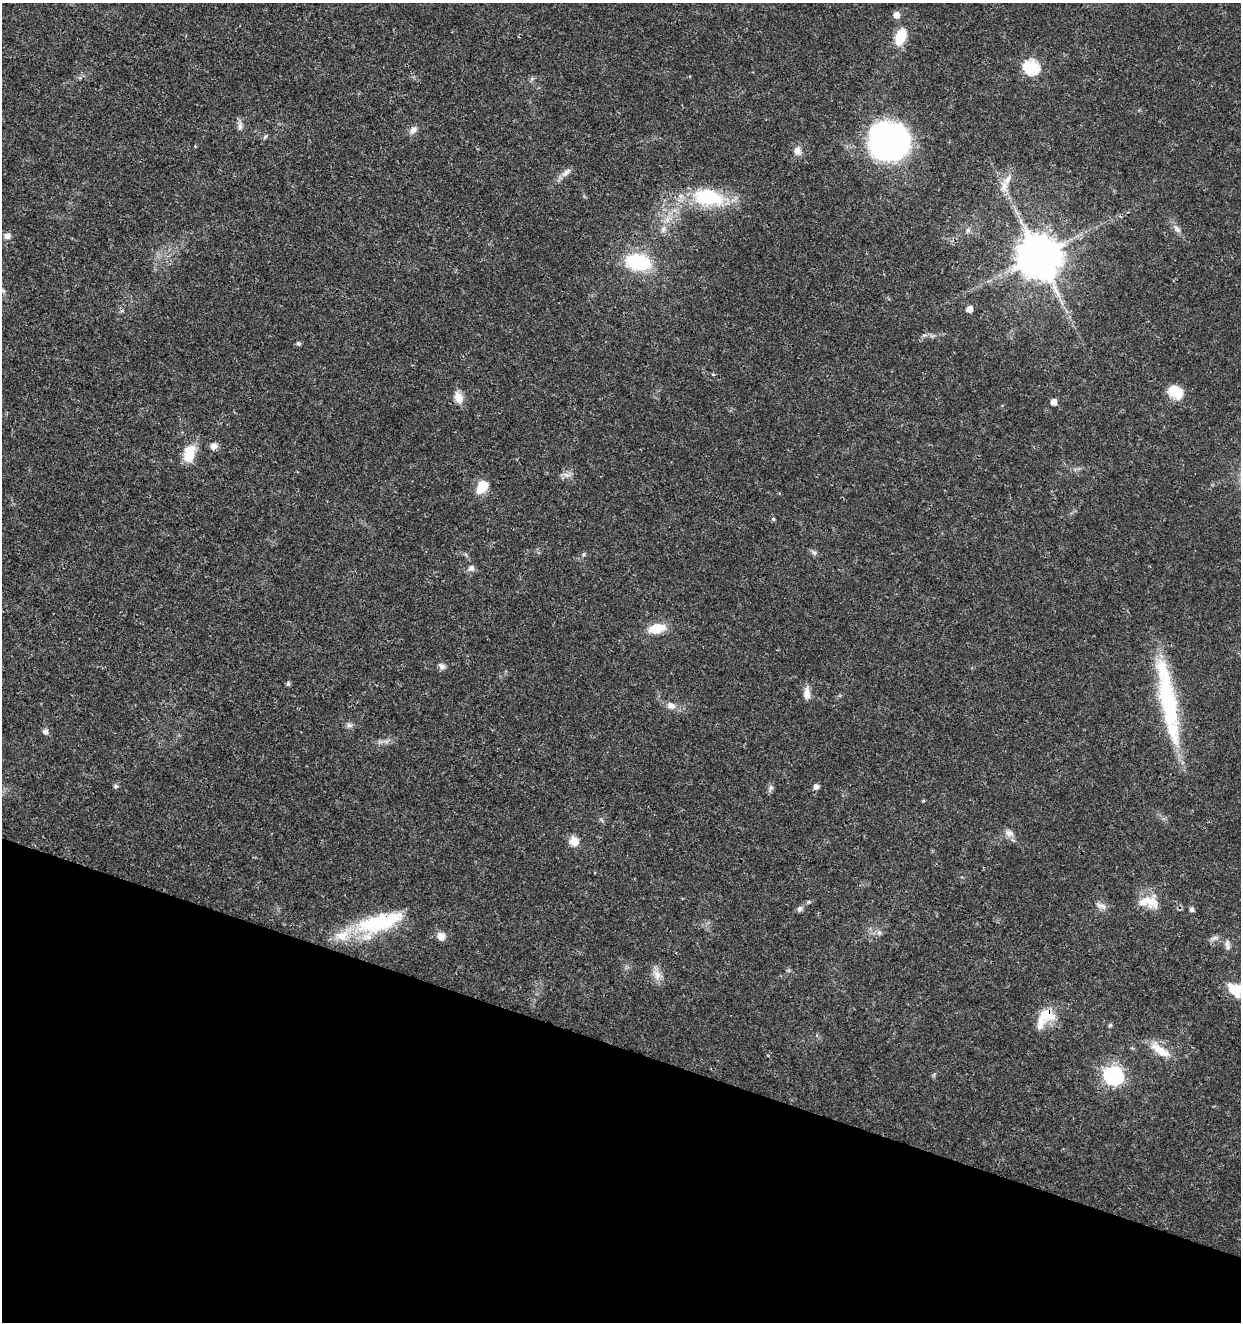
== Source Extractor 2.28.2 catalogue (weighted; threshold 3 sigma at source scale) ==
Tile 15 of 4 x 4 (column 3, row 4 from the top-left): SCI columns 2763-4001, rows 6-1325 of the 5462 x 5297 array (HDU 1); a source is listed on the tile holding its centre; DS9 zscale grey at full resolution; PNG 1243 x 1324 px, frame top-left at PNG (2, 3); no overlay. Shown black and unused: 21% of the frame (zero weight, under 3 of 4 exposures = <1% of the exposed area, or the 3 px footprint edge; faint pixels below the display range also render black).
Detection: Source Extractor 2.28.2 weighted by HDU 2 'WHT'; one run over the whole footprint, this tile lists its part. Background 0.0178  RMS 0.0021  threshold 0.00932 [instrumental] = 3 sigma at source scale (4.5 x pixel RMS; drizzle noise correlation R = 1.50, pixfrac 1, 0.0396/0.0396 arcsec/px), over >= 5 px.
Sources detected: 71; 7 inside a brighter listed object's ellipse — not listed separately; the other 64 listed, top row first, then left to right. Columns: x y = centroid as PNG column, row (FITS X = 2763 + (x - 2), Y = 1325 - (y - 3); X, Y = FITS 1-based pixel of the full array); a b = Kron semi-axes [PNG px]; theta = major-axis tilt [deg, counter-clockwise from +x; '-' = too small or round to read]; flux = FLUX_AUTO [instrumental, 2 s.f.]
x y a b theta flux
896 15 6 6 - 1.7
900 36 20 11 72 5.6
1031 67 7 7 - 36
240 127 10 8 80 0.91
413 130 10 8 40 1.1
265 137 6 5 - 0.36
890 142 30 28 -24 80
797 151 10 9 - 1.4
566 172 16 7 43 1.2
1004 187 18 9 -86 2.2
708 197 37 20 -9 14
667 219 7 4 -72 0.62
663 229 10 6 70 0.9
1177 229 13 7 -49 1.1
968 230 7 6 - 0.61
7 236 7 6 - 1.1
1038 256 12 11 - 860
638 262 20 12 -9 17
2 290 14 5 -31 0.79
969 309 5 5 - 1.5
924 335 7 4 18 0.39
299 343 5 5 - 0.49
713 374 4 4 - 0.26
1175 392 14 11 -37 5.7
458 397 16 11 -62 2
1053 402 5 5 - 1.7
214 446 9 8 - 1
189 453 23 13 70 4.4
566 475 11 5 -24 0.86
482 487 15 10 53 3.9
773 519 5 4 - 0.29
814 553 9 6 -30 0.58
584 554 5 5 - 0.3
471 568 9 8 - 0.93
656 628 16 9 12 5.2
442 666 9 7 -33 0.82
288 684 6 5 - 0.41
807 693 16 8 85 1.6
1168 703 95 21 -78 23
671 706 12 9 -16 1.4
349 725 7 6 - 0.62
45 731 6 6 - 0.84
116 786 6 5 - 0.48
816 787 7 6 - 0.71
771 788 8 6 -77 0.59
923 801 4 4 - 0.22
1009 833 13 8 -25 1.3
574 841 10 9 - 2.5
1150 901 25 14 -27 3.8
1101 906 17 6 -27 1
800 909 8 6 56 0.65
1192 910 5 5 - 0.71
380 922 63 21 16 18
879 933 8 7 - 0.71
441 936 10 9 - 1.5
1215 938 10 4 1 0.63
1227 945 15 6 -79 0.89
657 975 15 10 -70 1.8
1233 989 22 10 -55 4
1043 1016 30 13 62 4.2
1110 1025 5 5 - 0.31
1160 1050 31 10 -36 3.9
768 1055 5 3 - 0.17
1114 1075 8 7 - 70
Overlapping masked pixels (flux is a lower limit): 4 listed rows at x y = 708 197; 1038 256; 380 922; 1043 1016
Isophote crosses this tile's border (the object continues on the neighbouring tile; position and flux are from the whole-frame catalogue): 1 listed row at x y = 2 290